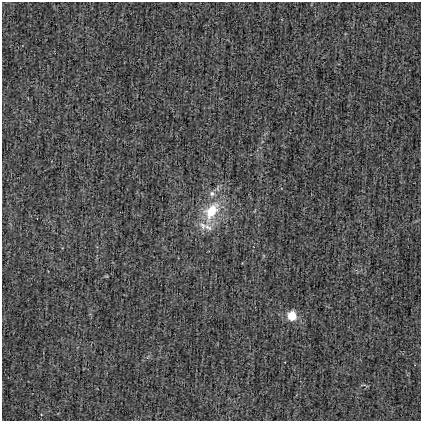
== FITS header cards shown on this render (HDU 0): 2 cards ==
NAXIS1  =                  419
NAXIS2  =                  419

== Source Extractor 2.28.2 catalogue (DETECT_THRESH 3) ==
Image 419 x 419 px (HDU 0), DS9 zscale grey, 1 PNG px = 1 image px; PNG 423 x 423 px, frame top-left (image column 1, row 419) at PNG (2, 2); no overlay
Background -1.17e-04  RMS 0.03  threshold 0.0894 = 3 sigma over >= 5 px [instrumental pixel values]
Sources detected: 5; all 5 listed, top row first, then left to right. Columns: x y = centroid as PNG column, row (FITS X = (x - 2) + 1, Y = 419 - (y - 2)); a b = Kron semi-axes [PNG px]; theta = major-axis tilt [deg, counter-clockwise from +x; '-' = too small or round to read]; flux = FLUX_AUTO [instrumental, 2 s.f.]
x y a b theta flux
212 194 9 8 - 9.3
211 211 23 14 58 78
203 225 13 9 -57 16
208 227 16 8 -35 17
292 315 8 8 - 36